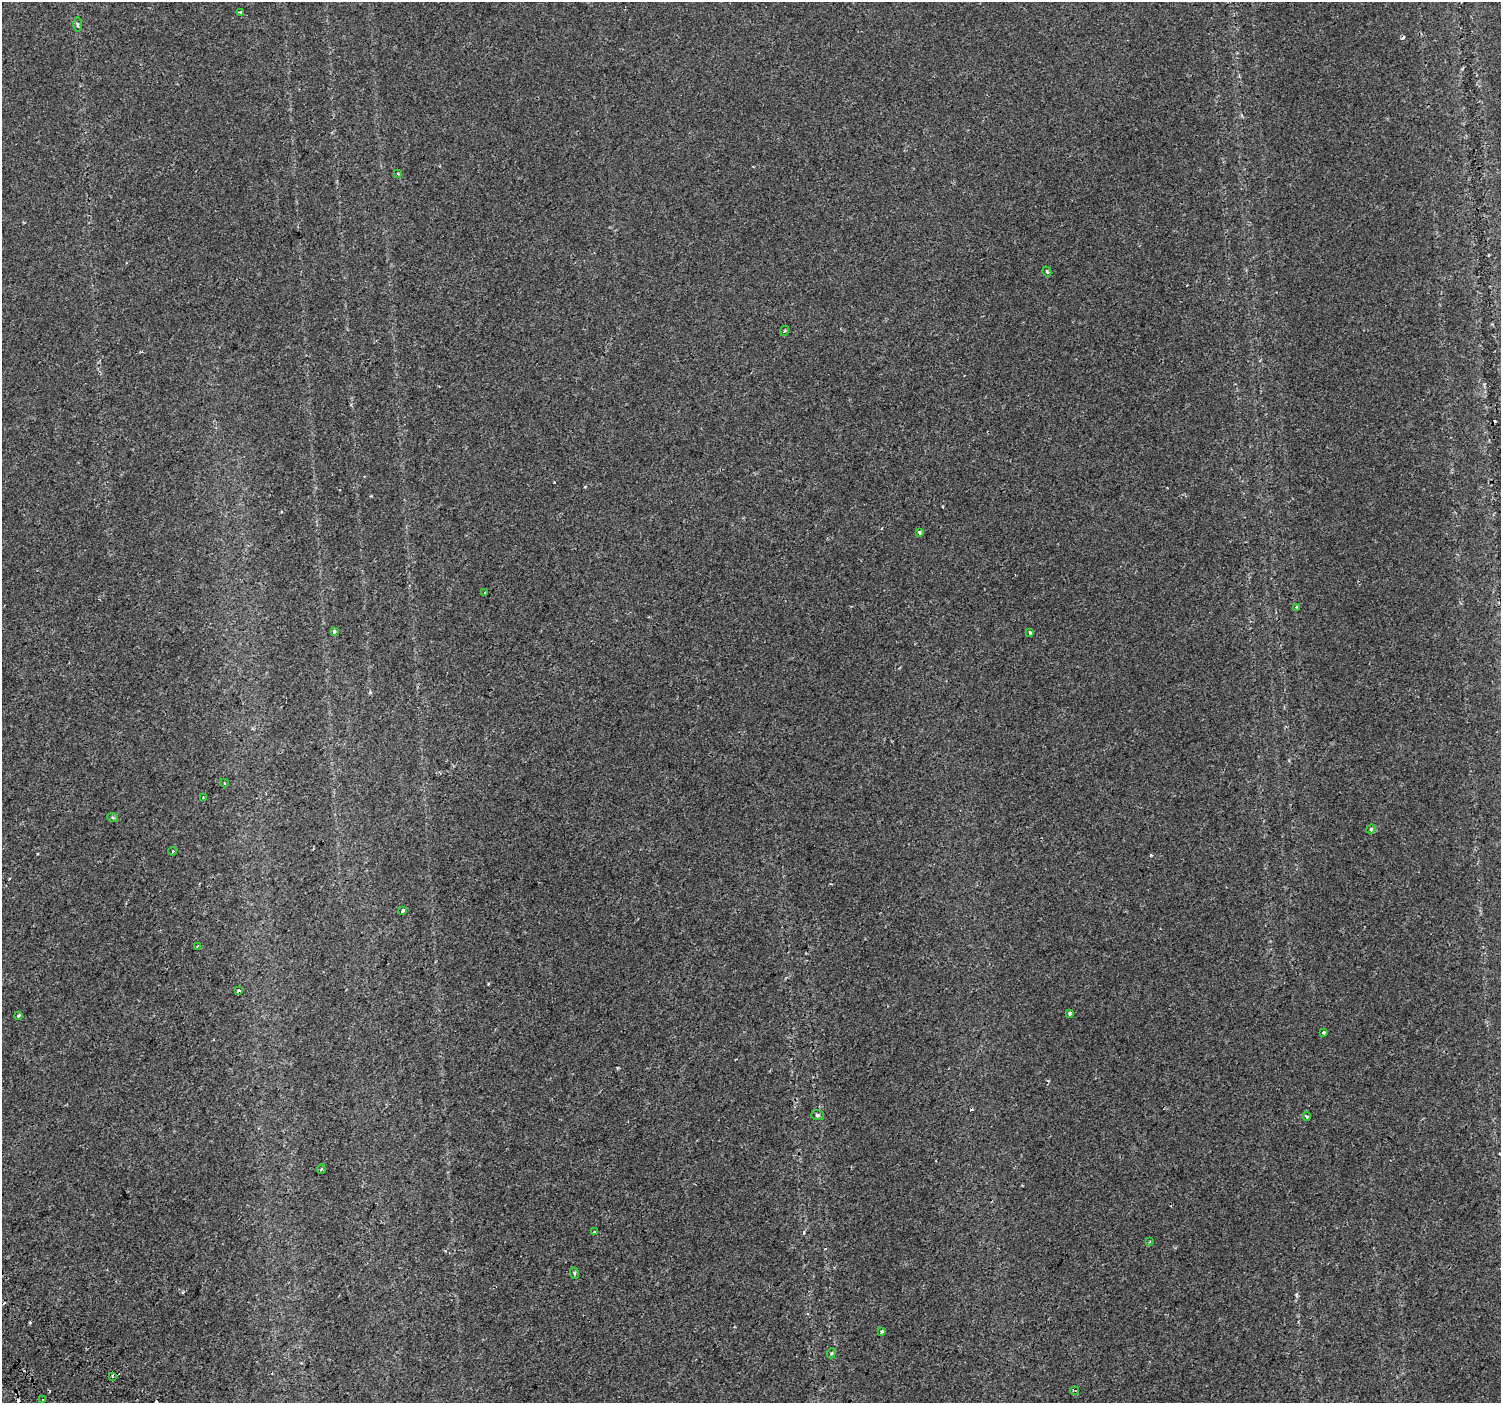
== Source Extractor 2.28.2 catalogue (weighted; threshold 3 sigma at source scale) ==
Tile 7 of 4 x 4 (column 3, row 2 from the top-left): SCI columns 3036-4534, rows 3026-4426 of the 6078 x 6115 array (HDU 1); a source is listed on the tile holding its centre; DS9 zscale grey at full resolution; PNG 1503 x 1405 px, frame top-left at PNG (2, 2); each listed source drawn as its Kron ellipse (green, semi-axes under 4 px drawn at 4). Shown black and unused: <1% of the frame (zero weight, under 2 of 3 exposures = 3% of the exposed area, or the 3 px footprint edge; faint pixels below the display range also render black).
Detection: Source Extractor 2.28.2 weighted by HDU 2 'WHT'; one run over the whole footprint, this tile lists its part. Background 0.00615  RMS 0.0031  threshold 0.0139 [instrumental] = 3 sigma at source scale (4.5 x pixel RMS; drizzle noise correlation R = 1.50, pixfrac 1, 0.0396/0.0396 arcsec/px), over >= 5 px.
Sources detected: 40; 8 cosmic-ray / hot-pixel residue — neither listed nor drawn; the other 32 listed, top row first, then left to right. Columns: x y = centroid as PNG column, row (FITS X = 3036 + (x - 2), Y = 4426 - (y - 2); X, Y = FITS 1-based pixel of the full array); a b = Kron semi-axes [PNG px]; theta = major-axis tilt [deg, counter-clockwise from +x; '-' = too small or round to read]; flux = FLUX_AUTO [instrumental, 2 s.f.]
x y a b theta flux
240 12 3 3 - 0.4
77 24 7 3 -90 0.45
398 174 4 3 - 0.63
1047 272 5 4 - 0.6
784 331 5 3 - 0.31
920 532 4 3 - 0.76
485 592 2 2 - 0.34
1297 607 3 3 - 1.2
334 632 4 3 - 1.2
1030 632 3 3 - 0.58
224 783 4 3 - 0.25
203 798 3 2 - 0.26
113 818 5 3 - 0.36
1371 829 5 4 - 0.45
173 851 4 3 - 0.24
403 910 4 3 - 1.6
197 946 3 2 - 0.45
238 990 3 3 - 0.85
1070 1013 3 3 - 0.72
19 1015 3 3 - 0.42
1324 1032 3 3 - 1.1
818 1115 6 5 - 0.58
1306 1116 4 3 - 0.61
321 1169 5 3 - 0.28
594 1232 3 3 - 1.4
1150 1242 3 3 - 0.28
574 1273 6 3 -70 0.37
882 1332 3 3 - 0.8
831 1353 5 4 - 0.39
112 1376 3 2 - 0.32
1074 1390 4 2 - 0.33
43 1400 3 3 - 1.1
Unlisted compact peaks at least as high as the median listed source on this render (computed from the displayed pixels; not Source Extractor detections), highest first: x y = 1151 855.